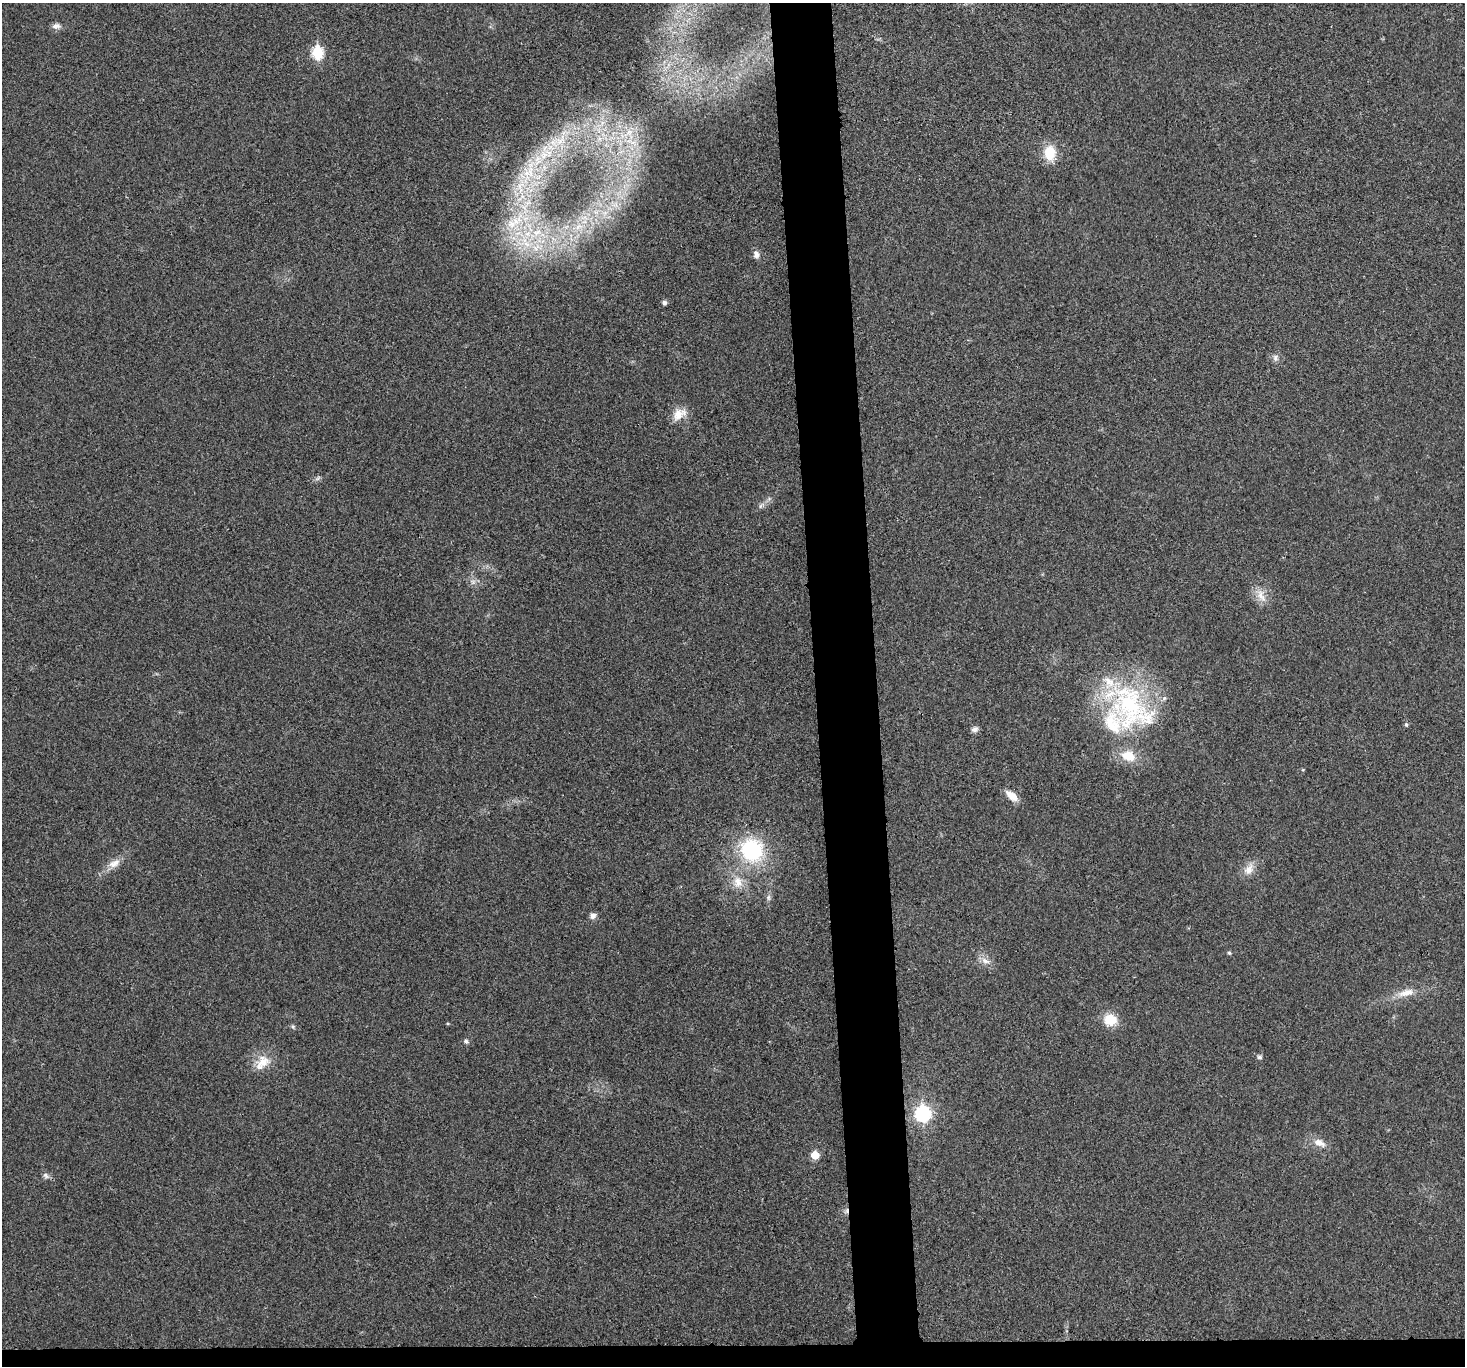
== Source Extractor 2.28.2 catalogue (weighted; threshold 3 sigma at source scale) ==
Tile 8 of 3 x 3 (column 2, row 3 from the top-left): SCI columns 1465-2927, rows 129-1492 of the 4392 x 4370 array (HDU 1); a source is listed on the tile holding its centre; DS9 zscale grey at full resolution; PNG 1467 x 1368 px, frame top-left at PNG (2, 3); no overlay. Shown black and unused: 6% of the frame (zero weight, under 3 of 4 exposures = <1% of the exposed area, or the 3 px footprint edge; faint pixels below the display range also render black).
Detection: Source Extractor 2.28.2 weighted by HDU 2 'WHT'; one run over the whole footprint, this tile lists its part. Background 0.0321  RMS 0.0062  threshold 0.0281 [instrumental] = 3 sigma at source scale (4.5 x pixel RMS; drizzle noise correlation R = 1.50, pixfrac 1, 0.05/0.05 arcsec/px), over >= 5 px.
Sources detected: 43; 1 cosmic-ray / hot-pixel residue — not listed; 4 inside a brighter listed object's ellipse — not listed separately; the other 38 listed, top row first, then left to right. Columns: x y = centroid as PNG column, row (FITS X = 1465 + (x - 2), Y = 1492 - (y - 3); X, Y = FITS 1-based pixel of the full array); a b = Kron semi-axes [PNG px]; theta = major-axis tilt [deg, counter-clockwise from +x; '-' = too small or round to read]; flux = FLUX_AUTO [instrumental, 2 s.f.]
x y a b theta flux
56 26 11 7 8 2.8
317 53 7 6 - 46
629 132 7 7 - 3.3
560 140 20 9 55 11
1050 153 17 13 -89 15
544 155 15 10 50 10
530 173 23 9 -88 14
520 185 15 9 50 9.2
511 224 46 14 45 27
579 227 12 7 23 5.5
537 232 13 8 17 8
526 244 12 8 -16 7.3
756 254 9 7 -81 2.8
664 303 5 4 - 2.1
1275 358 10 6 -77 2.1
679 414 20 13 36 7.6
1261 596 20 9 -67 6.5
1129 707 73 50 -68 100
1406 725 5 4 - 1
975 729 9 7 26 2.3
1012 796 16 8 -39 6.6
752 850 22 20 -52 54
114 863 18 9 25 5.8
1249 870 16 11 47 6
738 882 16 12 -73 7.9
593 916 8 7 - 2.6
1229 953 4 4 - 0.86
985 961 13 7 -29 4
1406 993 24 9 16 8.2
1110 1020 15 13 -13 12
293 1027 6 4 -46 0.95
466 1041 7 5 -57 1.4
1259 1057 7 5 -15 1.2
263 1062 19 16 42 10
923 1114 8 8 - 80
1319 1143 19 9 -26 5.9
815 1155 6 5 - 12
45 1175 10 6 -46 1.9